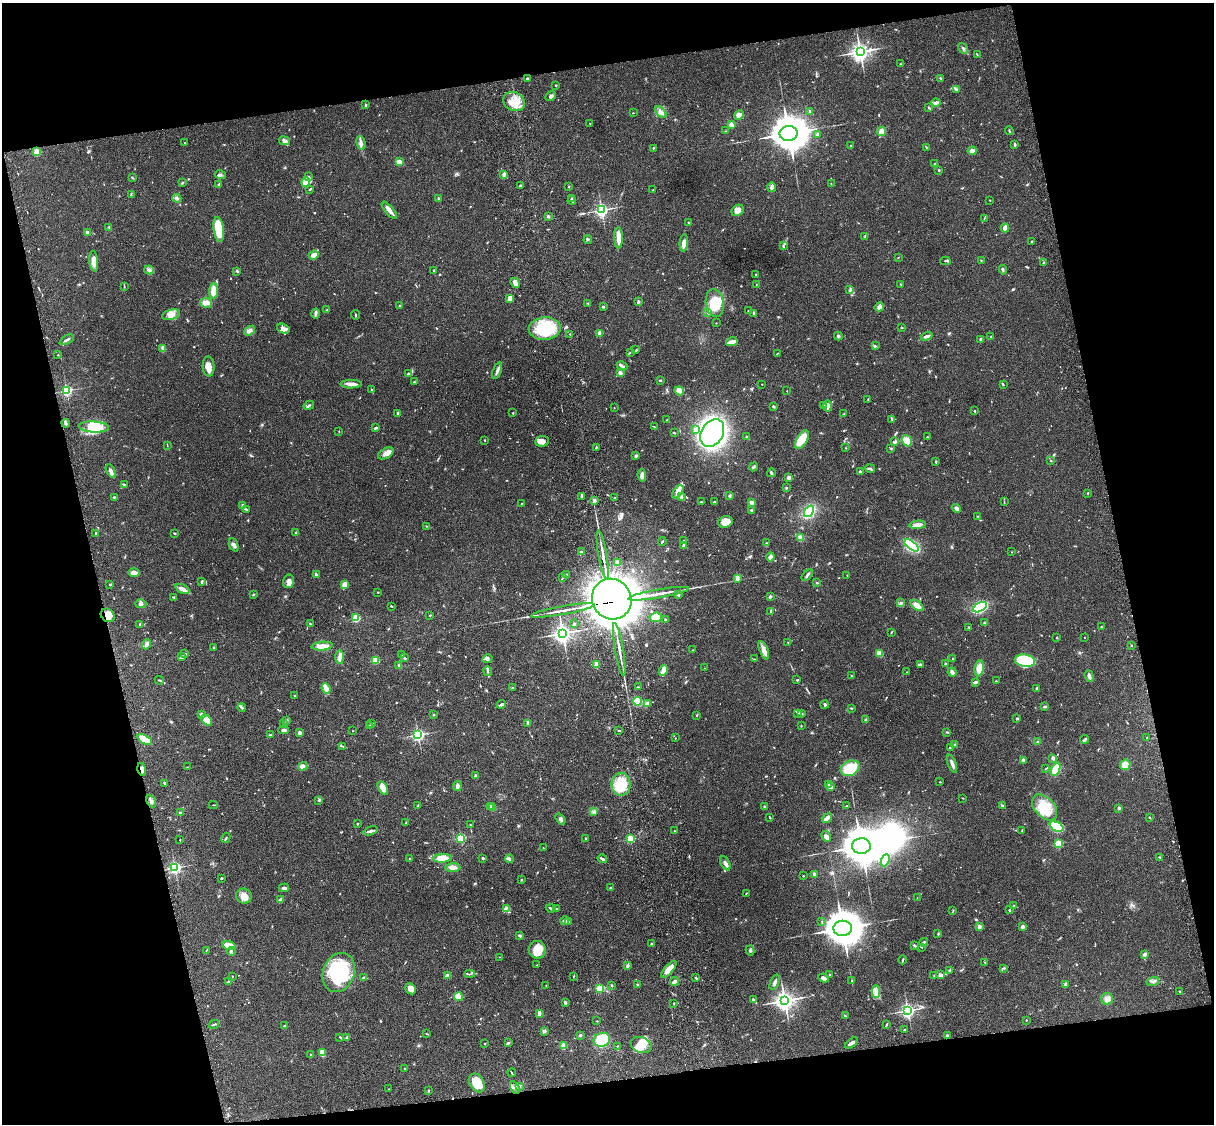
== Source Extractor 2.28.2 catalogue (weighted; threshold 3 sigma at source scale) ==
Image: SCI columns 122-4968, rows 277-4763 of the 5087 x 4927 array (HDU 1 of 3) = the unmasked area's bounding box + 8 px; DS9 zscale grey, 4 x 4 block average (1 PNG px = mean of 4 x 4 image px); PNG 1216 x 1126 px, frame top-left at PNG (2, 3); each listed source drawn as its Kron ellipse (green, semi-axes under 4 px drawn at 4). Shown black and unused: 26% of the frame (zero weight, under 3 of 4 exposures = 6% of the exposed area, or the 3 px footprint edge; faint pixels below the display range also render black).
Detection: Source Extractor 2.28.2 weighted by HDU 2 'WHT'. Background 0.079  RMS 0.0058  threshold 0.0262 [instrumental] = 3 sigma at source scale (4.5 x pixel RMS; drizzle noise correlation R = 1.50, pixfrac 1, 0.05/0.05 arcsec/px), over >= 5 px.
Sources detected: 812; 3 too faint to see at this stretch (4 x 4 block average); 7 inside a brighter object's white glare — neither listed nor drawn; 15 coinciding with a brighter row at this scale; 33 inside a brighter listed object's ellipse — not listed separately; of the other 754, all 500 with FLUX_AUTO >= 1.6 (the completeness limit of this list) listed and drawn (254 fainter detections not listed), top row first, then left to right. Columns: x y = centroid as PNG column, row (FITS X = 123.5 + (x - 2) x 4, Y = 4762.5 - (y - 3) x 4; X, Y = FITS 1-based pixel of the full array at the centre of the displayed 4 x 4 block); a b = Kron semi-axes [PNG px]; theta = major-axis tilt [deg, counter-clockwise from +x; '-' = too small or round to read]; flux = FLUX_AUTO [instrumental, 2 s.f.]
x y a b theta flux
963 48 6 2 -58 5.2
860 52 3 3 - 1700
977 55 2 2 - 1.8
900 64 2 2 - 2.1
528 78 3 2 - 3
941 78 3 2 - 4.1
556 85 2 2 - 9.1
956 89 4 2 - 4.5
551 96 6 3 28 8.2
514 101 11 9 -27 55
936 103 4 3 - 7.8
365 105 3 2 - 3.5
929 107 3 2 - 3.3
810 111 2 2 - 12
661 112 7 3 -48 12
633 113 2 2 - 2
739 115 5 4 - 28
590 123 2 2 - 1.9
731 125 2 2 - 87
725 131 2 2 - 1.6
882 131 4 4 - 31
1009 131 4 2 - 3.3
789 133 9 7 2 7700
818 135 3 3 - 11
284 141 5 3 - 9.1
185 143 2 2 - 4.6
361 143 7 3 -76 10
1014 144 4 2 - 4.2
851 146 4 2 - 3
926 147 2 2 - 1.8
653 148 3 2 - 2.3
972 151 4 4 - 13
37 152 2 2 - 160
399 162 4 3 - 31
935 163 3 2 - 2.5
939 170 2 2 - 3.8
504 174 3 3 - 9.7
220 175 6 2 -16 6.6
308 177 3 2 - 3.1
132 178 4 2 - 4
306 182 5 3 - 13
182 183 4 2 - 3.1
831 184 2 2 - 1.9
219 185 3 2 - 8.1
520 186 2 2 - 5.3
569 186 2 2 - 1.8
771 187 5 4 - 9.1
310 189 4 2 - 3.6
653 190 2 2 - 1.6
131 195 3 2 - 3.1
177 198 4 3 - 6.6
439 198 2 2 - 19
572 199 2 2 - 9.1
990 200 2 2 - 4
572 201 4 2 - 5
389 210 11 3 -50 24
601 210 3 2 - 740
738 210 7 5 36 24
548 216 3 2 - 3.1
984 218 2 2 - 1.7
689 223 2 2 - 2.4
109 227 2 2 - 2.2
1005 228 4 2 - 23
219 229 12 5 -83 110
87 233 3 2 - 15
865 237 3 2 - 3
619 238 10 3 -89 50
588 239 4 2 - 4.3
1032 241 2 2 - 2.2
684 243 8 4 85 18
783 246 4 2 - 4.4
314 255 5 3 - 25
898 257 2 2 - 2
981 260 2 2 - 2
94 261 10 4 -84 33
945 261 5 2 - 3.4
1044 263 2 2 - 20
149 270 5 2 - 6.8
433 270 2 2 - 2.5
1003 270 4 2 - 6
237 271 3 2 - 4.7
756 275 3 2 - 4
515 283 5 3 - 22
756 284 2 2 - 1.6
901 284 3 2 - 1.9
124 286 2 2 - 2.4
850 290 2 2 - 2.2
214 291 8 4 86 44
509 298 4 3 - 17
638 302 3 2 - 4.4
206 303 6 5 - 17
588 303 2 2 - 1.9
715 303 14 9 -81 78
400 306 2 2 - 12
603 307 3 2 - 4.5
879 307 5 4 - 11
327 310 3 2 - 3.4
748 311 3 2 - 2.7
707 312 2 2 - 2.2
315 313 5 2 - 11
753 313 3 2 - 4
171 315 9 5 16 24
355 315 5 2 - 3.2
716 323 2 2 - 1.8
901 327 2 2 - 3.1
283 329 6 4 -20 21
545 329 16 11 3 180
250 331 6 3 36 8.9
599 333 2 2 - 71
570 334 2 2 - 2.3
838 336 4 3 - 5.8
927 336 6 2 18 11
991 337 2 2 - 3.4
981 339 2 2 - 24
67 340 8 2 28 8.8
732 342 6 2 12 25
875 346 3 2 - 3.9
162 348 4 3 - 5.6
636 350 3 2 - 3.7
630 352 2 2 - 1.8
778 353 3 2 - 1.7
58 355 2 2 - 1.8
622 366 5 2 - 6.5
209 367 10 6 -88 30
497 371 8 3 70 11
620 373 3 2 - 14
408 374 3 2 - 3.8
660 380 2 2 - 4.7
414 382 2 2 - 2.1
351 384 10 3 0 24
762 384 2 2 - 2.1
1003 385 3 2 - 2.5
371 390 3 2 - 3.2
67 391 2 2 - 560
679 391 5 3 - 8.1
787 391 2 2 - 2.4
868 399 3 2 - 2.4
309 405 5 2 - 7.1
824 405 3 2 - 4.8
828 406 5 3 - 14
774 407 3 2 - 3.3
614 408 2 2 - 1.6
975 411 2 2 - 3.1
398 413 3 3 - 6.1
513 413 2 2 - 2.7
844 414 3 2 - 1.9
891 419 3 2 - 3.6
667 420 2 2 - 1.9
66 423 4 3 - 7.6
94 427 15 5 -3 64
655 427 3 2 - 2.3
376 428 3 2 - 4.8
696 429 4 3 - 7
339 431 2 2 - 1.7
674 433 4 2 - 3.1
712 433 15 10 59 860
746 436 2 2 - 1.7
927 437 2 2 - 2.2
802 440 10 5 61 55
485 441 2 2 - 1.6
542 441 7 5 5 20
907 441 6 4 -54 45
894 442 3 2 - 11
167 445 3 2 - 1.8
596 447 2 2 - 4.5
846 448 2 2 - 2
891 448 2 2 - 1.8
386 453 8 5 30 17
636 456 3 2 - 5.9
1051 461 3 2 - 2.1
936 462 3 2 - 3.2
754 467 5 2 - 4.6
870 468 5 3 - 6.1
111 471 7 3 -61 14
860 472 4 3 - 7.3
771 473 4 3 - 5.4
642 475 6 4 -85 14
789 478 2 2 - 50
124 485 2 2 - 2
786 488 2 2 - 3.1
678 492 7 4 54 17
1088 493 2 2 - 2
682 496 3 2 - 3.4
730 496 2 2 - 21
114 497 3 2 - 2.7
582 497 3 2 - 3.8
614 498 2 2 - 2
594 501 3 3 - 6.4
701 502 3 2 - 2.8
714 502 4 2 - 3.1
751 502 4 3 - 6.9
1004 502 2 2 - 2.1
521 504 2 2 - 1.7
243 505 3 2 - 5.9
956 508 5 3 - 8.8
247 509 4 2 - 3.4
752 510 3 2 - 3.8
809 511 6 3 54 190
977 516 2 2 - 1.7
725 522 7 5 19 45
918 525 8 3 6 20
426 526 2 2 - 1.7
96 533 3 2 - 2.8
175 533 3 2 - 2.9
296 533 4 2 - 4.5
800 538 2 2 - 120
684 540 2 2 - 3.3
662 541 4 2 - 3.2
766 543 3 2 - 3.1
234 545 7 3 -70 10
911 545 8 3 -38 390
684 546 2 2 - 32
582 552 4 2 - 2.2
1012 552 2 2 - 2.5
603 555 24 2 -80 26
770 557 4 3 - 13
617 562 4 3 - 10
134 573 5 3 - 21
316 575 3 2 - 6.1
567 575 3 2 - 2.8
807 575 7 2 48 6.9
847 575 2 2 - 1.7
563 578 3 2 - 3.1
737 578 4 2 - 13
202 581 3 2 - 5.8
288 581 7 5 73 15
817 583 2 2 - 8.8
110 584 2 2 - 3
345 585 4 4 - 29
182 589 7 3 -26 19
378 592 2 2 - 2.2
253 594 2 2 - 4.8
659 594 31 2 10 36
678 594 3 3 - 6.1
770 596 3 3 - 5
173 597 3 2 - 2.5
612 599 21 19 -58 20000
901 603 3 3 - 9.2
141 604 5 4 - 8.8
917 605 7 4 -37 25
391 606 3 2 - 2.1
980 607 8 4 27 290
563 610 32 2 10 38
771 611 3 2 - 4
108 615 7 6 - 59
430 615 2 2 - 2.4
656 617 6 5 - 42
356 618 2 2 - 240
665 619 3 2 - 2.5
985 623 3 2 - 3
140 624 3 2 - 2.7
310 624 4 2 - 3.5
574 624 2 2 - 5
969 627 2 2 - 2.6
1101 627 2 2 - 3
891 632 3 2 - 2.5
563 633 3 3 - 1500
1085 637 2 2 - 2
1057 638 2 2 - 2.2
788 642 2 2 - 1.7
147 644 5 3 - 11
1131 645 3 2 - 2
322 646 10 3 6 34
213 647 2 2 - 2.7
619 650 27 2 -80 29
693 650 2 2 - 1.8
764 650 9 4 -68 19
185 653 2 2 - 2
879 653 4 3 - 28
401 655 3 2 - 4.2
182 657 4 2 - 11
340 657 7 3 -89 13
404 658 2 2 - 3.9
487 659 5 3 - 8.1
754 659 2 2 - 2.2
953 659 3 2 - 1.9
375 660 2 2 - 160
1025 661 10 6 -7 190
597 664 3 3 - 13
920 664 3 2 - 5.4
945 664 2 2 - 3.2
399 666 3 2 - 6.5
704 668 2 2 - 1.7
979 668 8 4 81 36
663 670 6 3 66 39
488 671 5 2 - 3.5
907 672 2 2 - 2.1
952 672 5 3 - 11
851 676 2 2 - 3
1089 676 6 2 -70 9.8
159 680 5 2 - 3
797 680 2 2 - 4
996 681 3 3 - 3.4
975 682 4 2 - 5.3
639 687 3 2 - 2.1
513 688 2 2 - 2.6
1037 688 3 2 - 5.8
326 689 5 2 - 81
294 695 2 2 - 2.6
637 701 4 4 - 71
647 703 4 2 - 23
501 704 4 2 - 9.2
825 705 4 2 - 4.2
242 707 4 2 - 4.9
1045 707 4 2 - 6.6
851 708 3 2 - 2.7
797 713 4 2 - 3.4
434 714 2 2 - 2.2
801 714 4 2 - 4.9
201 715 4 3 - 6.6
697 715 3 2 - 2.3
1016 719 3 2 - 4.2
207 720 6 4 -50 34
866 720 3 3 - 5
286 721 4 2 - 3.2
372 723 3 2 - 2.6
528 723 3 2 - 7.8
284 724 3 2 - 3.4
370 725 2 2 - 2.2
801 726 2 2 - 2.1
284 730 5 2 - 9
619 730 3 2 - 1.9
353 731 2 2 - 1.9
947 732 4 2 - 3.1
299 733 2 2 - 40
270 735 3 3 - 4.1
418 735 2 2 - 770
675 738 2 2 - 2
1147 738 2 2 - 2.5
1085 739 4 2 - 8.3
145 740 8 4 -28 55
1037 742 3 2 - 2.5
955 745 3 2 - 11
343 746 3 2 - 3.2
950 747 3 2 - 2.1
1053 758 2 2 - 38
1023 760 2 2 - 17
952 764 9 3 -69 13
1125 765 5 5 - 33
303 766 5 4 - 12
187 767 2 2 - 1.6
850 768 10 7 27 110
1046 768 3 2 - 1.7
142 769 6 3 -75 13
1056 769 7 4 65 63
475 776 3 3 - 4.8
940 782 2 2 - 1.8
165 783 2 2 - 7.1
621 784 11 9 89 99
828 784 2 2 - 2.6
457 786 5 3 - 12
830 787 2 2 - 84
383 788 7 4 -59 30
963 798 3 2 - 1.8
319 800 3 2 - 2.6
151 801 6 2 -63 7.4
213 805 4 2 - 2.2
418 806 2 2 - 3
491 806 2 2 - 43
765 806 3 2 - 3.5
846 806 2 2 - 2.5
1002 806 4 2 - 3.9
493 807 2 2 - 88
1045 807 15 9 -46 75
1119 808 2 2 - 22
593 812 2 2 - 3.6
180 813 3 2 - 3.3
770 817 4 2 - 2.6
827 818 5 3 - 19
1150 818 3 2 - 2.4
560 819 6 3 -52 8.1
406 822 2 2 - 3.1
357 824 3 2 - 2
470 825 3 2 - 1.8
1056 827 7 4 -23 220
1022 830 3 2 - 1.7
370 831 7 2 17 8.7
674 831 2 2 - 2.6
826 836 5 4 - 14
226 838 5 2 - 3.2
461 838 2 2 - 330
586 839 3 2 - 3.7
630 839 2 2 - 240
180 840 3 2 - 1.9
1058 844 2 2 - 250
861 846 9 7 1 10000
543 848 2 2 - 1.9
1160 857 4 2 - 2.7
442 858 9 4 3 58
483 858 2 2 - 4.6
410 859 2 2 - 8.6
509 859 4 3 - 7.3
602 859 4 2 - 7.6
885 860 6 4 66 18
725 863 7 3 -61 13
453 867 7 4 2 18
175 868 2 2 - 660
814 874 3 3 - 4.9
803 876 2 2 - 5
221 878 2 2 - 3.7
522 879 2 2 - 2.1
284 888 5 2 - 10
611 888 3 2 - 2.8
746 893 3 2 - 3
244 896 8 7 - 34
917 897 2 2 - 2
281 900 4 2 - 15
1013 906 2 2 - 2.7
551 908 5 2 - 4.7
556 908 2 2 - 2.2
506 909 2 2 - 3
1009 910 2 2 - 4.4
953 911 3 2 - 2.5
565 921 4 3 - 6.5
569 922 3 2 - 3.5
822 922 4 2 - 2.2
979 927 4 2 - 12
1022 927 3 3 - 9.7
843 928 9 7 2 7900
938 933 4 2 - 2.5
520 936 3 2 - 5.3
924 942 4 2 - 3.3
651 944 2 2 - 2.9
914 945 3 2 - 5.8
229 946 7 4 -17 52
921 947 2 2 - 2
206 950 2 2 - 2.4
537 950 9 8 - 61
750 950 5 2 - 5.4
231 951 4 2 - 4.3
1145 954 4 3 - 9.6
500 957 2 2 - 1.7
903 960 4 2 - 5.3
985 963 3 2 - 2
536 965 3 2 - 2.1
628 965 3 3 - 5.1
1004 968 3 2 - 3.8
669 969 10 4 49 42
950 970 3 2 - 2.8
339 973 20 15 68 260
469 974 5 2 - 4.1
447 975 3 2 - 21
830 975 2 2 - 2.7
940 975 3 3 - 12
232 976 2 2 - 2.1
573 976 3 2 - 1.8
934 976 2 2 - 2.9
363 978 4 2 - 7.9
696 978 3 2 - 3.7
824 978 5 4 - 13
852 980 2 2 - 2.3
229 981 4 2 - 4.2
674 981 4 3 - 10
1153 981 6 2 16 6
775 982 8 3 67 11
1065 984 3 3 - 4.6
546 985 2 2 - 1.6
611 985 3 2 - 3
638 985 4 2 - 5.7
600 988 2 2 - 220
411 989 6 5 - 25
876 991 6 4 -87 15
1180 991 3 2 - 3.6
458 997 4 3 - 64
1107 999 6 6 - 15
753 1000 4 3 - 6.6
785 1001 4 3 - 1800
565 1002 2 2 - 10
674 1003 2 2 - 2
908 1010 3 3 - 800
539 1013 4 2 - 12
845 1016 4 2 - 3.9
1026 1020 2 2 - 2.1
597 1021 3 2 - 1.8
214 1024 5 2 - 4.1
887 1025 3 2 - 3.5
285 1026 3 2 - 6
904 1030 3 2 - 2.8
545 1031 2 2 - 1.7
427 1034 4 2 - 2.5
580 1035 3 3 - 3.6
947 1036 2 2 - 7.1
340 1037 2 2 - 1.9
347 1038 4 2 - 3.4
602 1040 8 7 - 140
508 1043 4 2 - 6.6
851 1043 7 3 37 9.4
484 1044 2 2 - 3.8
641 1045 11 7 -20 39
563 1046 2 2 - 120
617 1046 2 2 - 2
322 1052 3 2 - 48
311 1055 3 2 - 2.5
405 1068 2 2 - 2
512 1073 4 2 - 2.9
477 1083 10 7 -57 60
519 1086 3 2 - 3
515 1088 7 4 -61 9.7
389 1089 2 2 - 1.9
428 1090 2 2 - 3.8
Overlapping masked pixels (flux is a lower limit): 3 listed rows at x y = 612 599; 108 615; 142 769
Diffuse or blended objects may show on this block-average render without a row.